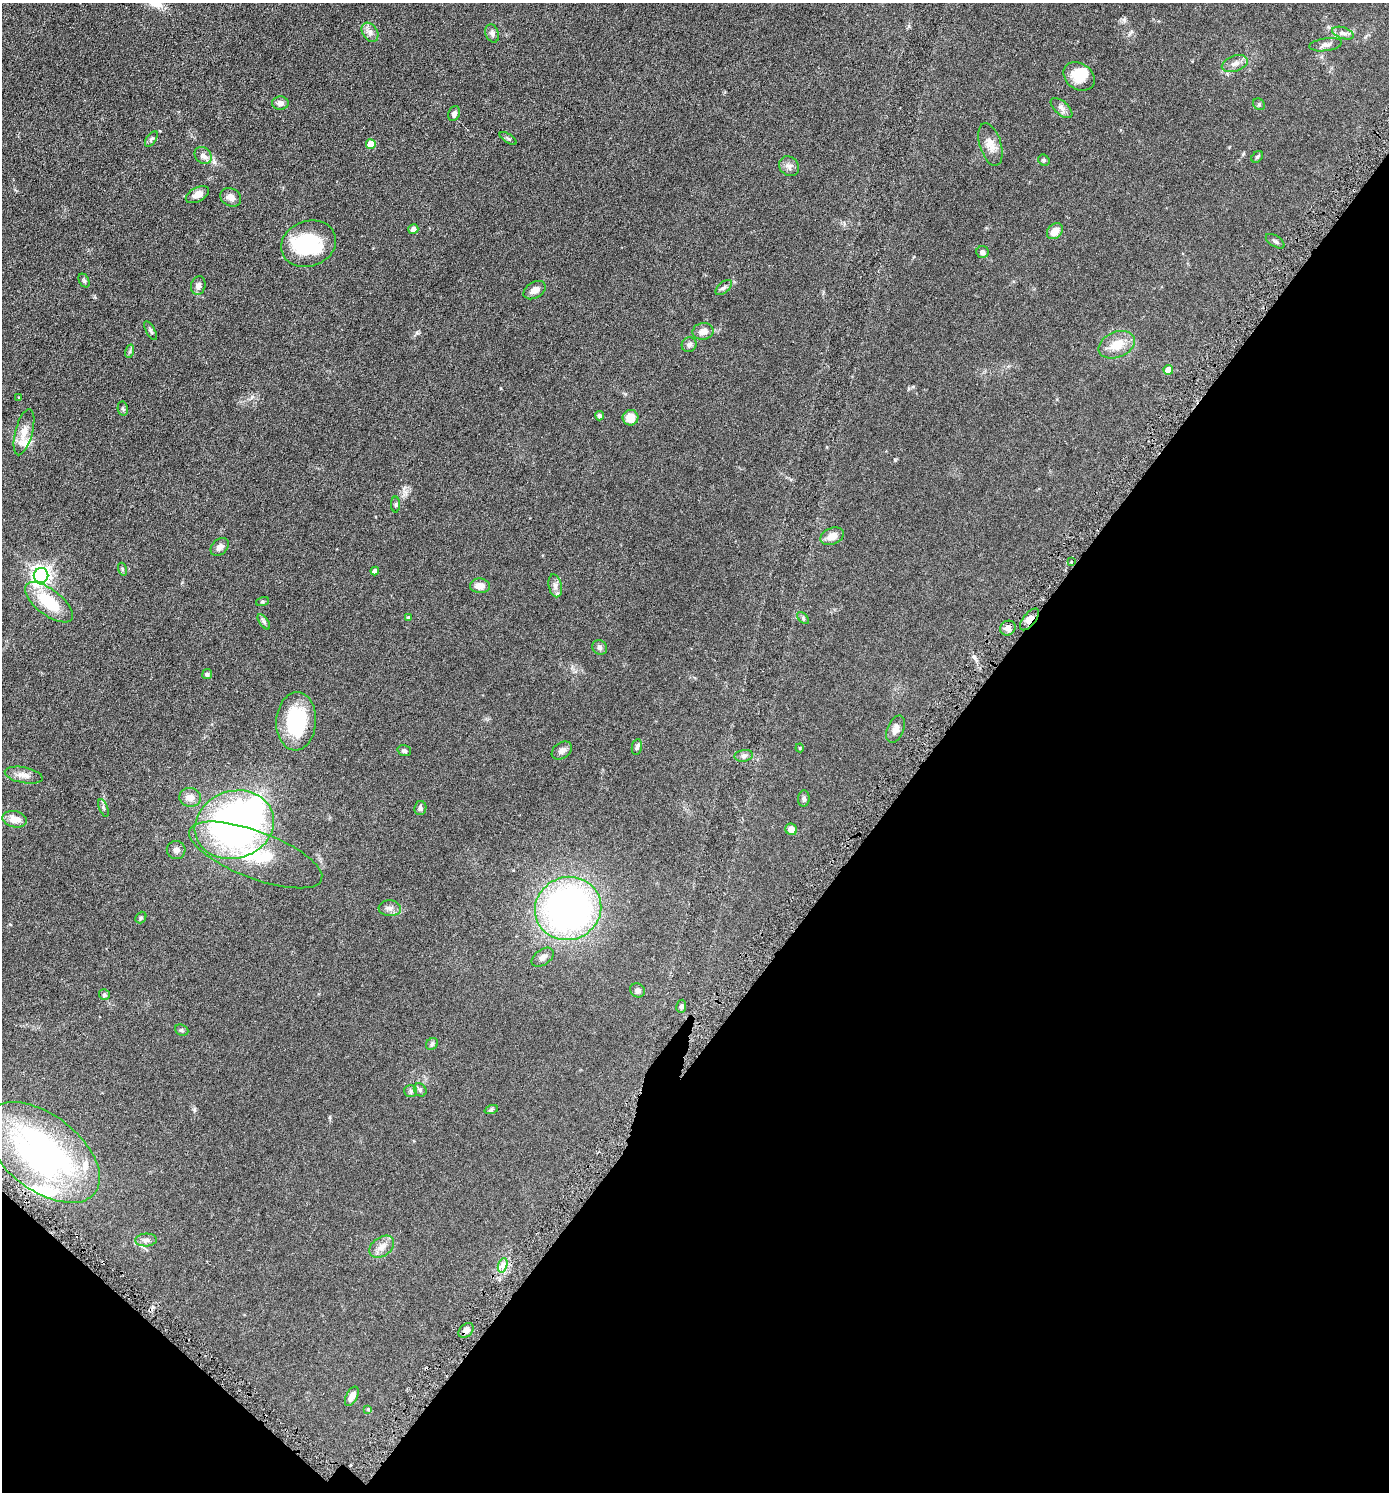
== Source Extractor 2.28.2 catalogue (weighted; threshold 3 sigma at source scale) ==
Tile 15 of 4 x 4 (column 3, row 4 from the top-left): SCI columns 2930-4316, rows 21-1510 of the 6001 x 5996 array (HDU 1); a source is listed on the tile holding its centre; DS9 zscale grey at full resolution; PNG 1391 x 1494 px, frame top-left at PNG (2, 3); each listed source drawn as its Kron ellipse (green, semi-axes under 4 px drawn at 4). Shown black and unused: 36% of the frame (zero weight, under 3 of 6 exposures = <1% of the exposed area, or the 3 px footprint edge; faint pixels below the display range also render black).
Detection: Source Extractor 2.28.2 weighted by HDU 2 'WHT'; one run over the whole footprint, this tile lists its part. Background 0.0567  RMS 0.0059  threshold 0.0242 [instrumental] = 3 sigma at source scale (4.09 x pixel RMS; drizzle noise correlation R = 1.36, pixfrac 0.8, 0.05/0.05 arcsec/px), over >= 5 px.
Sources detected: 101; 3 inside a brighter object's white glare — neither listed nor drawn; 4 inside a brighter listed object's ellipse — not listed separately; the other 94 listed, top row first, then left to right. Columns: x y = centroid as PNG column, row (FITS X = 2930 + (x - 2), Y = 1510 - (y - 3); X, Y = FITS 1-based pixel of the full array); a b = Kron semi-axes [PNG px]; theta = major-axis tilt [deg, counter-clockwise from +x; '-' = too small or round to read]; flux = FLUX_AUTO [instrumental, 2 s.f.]
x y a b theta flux
370 32 10 7 -56 2.3
492 33 9 6 -71 1.6
1343 33 11 5 -19 1.9
1326 45 16 6 8 2.2
1235 63 13 7 19 3
1079 76 16 13 -36 9.7
280 103 8 6 3 2.4
1259 104 6 5 - 0.79
1062 108 13 6 -42 2.3
454 114 8 5 69 1.6
508 138 10 3 -33 0.83
151 139 9 4 56 1.1
371 144 5 5 - 11
990 144 22 10 -73 5
203 156 9 7 -45 2.7
1257 157 6 4 46 0.8
1044 160 6 5 - 0.74
789 166 11 9 -43 2.4
197 195 13 7 29 3.6
231 197 11 8 -28 3
413 229 5 5 - 2.7
1055 231 9 7 46 5.4
1275 241 10 5 -33 1.2
309 244 28 22 20 34
982 252 6 6 - 1.9
84 281 7 5 -63 0.8
198 285 9 7 75 2.3
724 288 10 5 40 1.3
535 290 12 8 31 3.4
151 331 10 4 -61 1
703 331 10 8 10 3.6
689 345 8 7 - 1.6
1117 345 19 12 23 8.6
130 351 7 4 73 0.88
1168 370 5 4 - 4.6
19 398 4 2 - 0.38
123 409 7 5 -79 0.85
600 416 4 4 - 1.4
630 418 8 8 - 6.2
24 432 24 8 75 5.6
395 505 8 4 90 0.77
832 536 12 8 22 4.6
220 547 10 7 44 2.2
1071 562 3 2 - 0.44
122 569 6 4 -72 0.7
375 571 4 4 - 2.7
41 575 7 7 - 250
480 586 10 7 -3 3.9
555 586 11 6 -78 2.1
49 602 28 12 -37 21
262 602 7 3 18 0.57
408 617 4 4 - 0.75
803 618 7 4 -47 0.83
1029 619 13 6 52 3.3
264 622 9 4 -55 1
1008 628 8 7 - 2.7
600 647 8 7 - 1.4
207 674 5 4 - 1.4
296 721 29 20 87 33
895 729 14 8 68 2.7
637 747 8 5 79 1.2
800 748 4 4 - 0.44
404 751 7 5 -17 1.1
562 751 11 7 35 2.1
744 756 9 6 10 1.5
24 775 19 8 -11 3.6
190 797 11 9 -12 3.3
804 799 8 6 85 1.3
103 808 9 3 -69 0.81
420 808 7 6 - 1.3
15 819 12 8 -10 5.3
234 825 40 33 18 210
791 829 6 5 - 3.6
176 850 9 9 - 1.8
256 855 70 23 -21 35
390 908 11 8 -4 2.2
568 908 33 31 25 190
141 918 6 5 - 0.68
543 957 12 7 36 2.4
637 990 7 6 - 1.9
104 995 6 5 - 1
681 1006 6 5 - 1.2
182 1030 7 5 -23 0.81
432 1044 6 5 - 0.88
420 1090 7 5 -47 1.1
411 1091 6 6 - 1.1
491 1110 7 4 19 0.75
43 1152 66 37 -38 150
146 1240 11 6 3 2
382 1247 14 9 37 3.7
503 1265 7 4 71 1.9
466 1330 8 6 44 2.7
352 1396 10 5 63 3.2
368 1409 4 4 - 0.41
Overlapping masked pixels (flux is a lower limit): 2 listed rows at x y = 1029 619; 466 1330
Unlisted compact peaks at least as high as the median listed source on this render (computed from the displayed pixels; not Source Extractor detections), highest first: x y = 1124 20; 417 333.